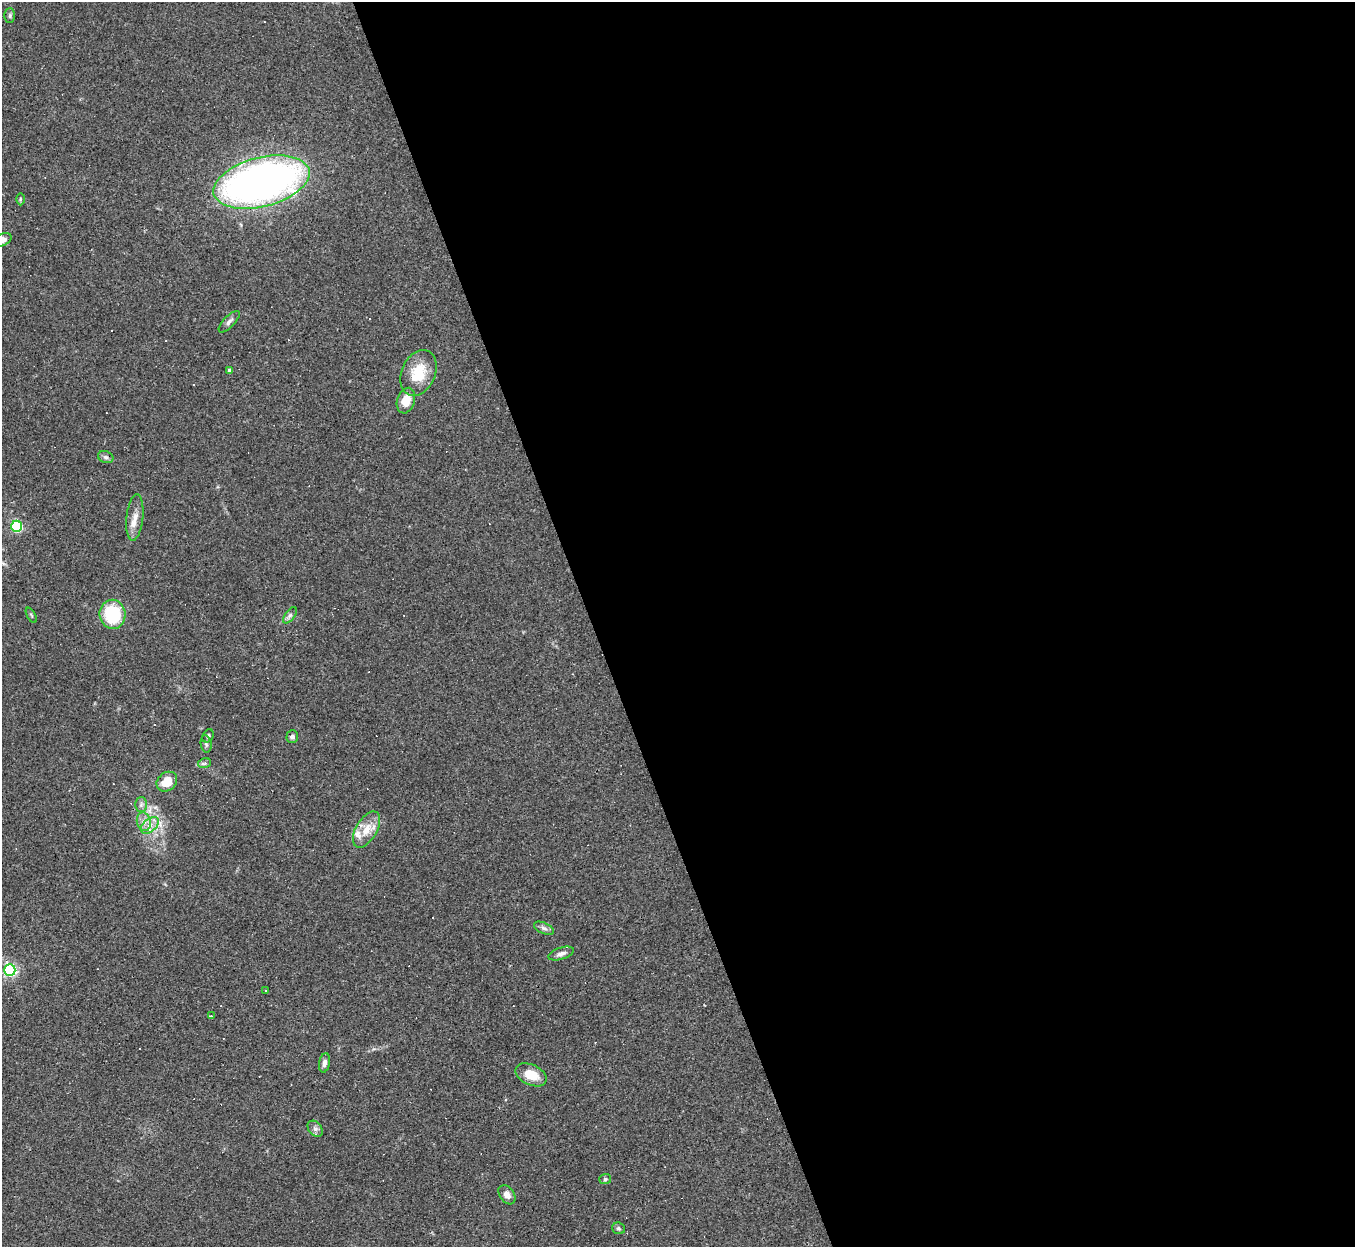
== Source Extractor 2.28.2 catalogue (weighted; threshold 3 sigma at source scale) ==
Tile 8 of 4 x 4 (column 4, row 2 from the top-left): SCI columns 4060-5412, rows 2762-4006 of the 5412 x 5396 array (HDU 1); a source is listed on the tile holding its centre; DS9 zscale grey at full resolution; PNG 1357 x 1249 px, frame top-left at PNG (2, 2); each listed source drawn as its Kron ellipse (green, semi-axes under 4 px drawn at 4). Shown black and unused: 56% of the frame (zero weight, under 2 of 3 exposures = <1% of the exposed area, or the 3 px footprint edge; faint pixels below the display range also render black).
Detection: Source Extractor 2.28.2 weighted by HDU 2 'WHT'; one run over the whole footprint, this tile lists its part. Background 0.0861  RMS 0.0075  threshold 0.0339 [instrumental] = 3 sigma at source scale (4.5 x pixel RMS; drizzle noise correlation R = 1.50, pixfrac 1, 0.05/0.05 arcsec/px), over >= 5 px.
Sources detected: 43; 8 cosmic-ray / hot-pixel residue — neither listed nor drawn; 1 inside a brighter listed object's ellipse — not listed separately; the other 34 listed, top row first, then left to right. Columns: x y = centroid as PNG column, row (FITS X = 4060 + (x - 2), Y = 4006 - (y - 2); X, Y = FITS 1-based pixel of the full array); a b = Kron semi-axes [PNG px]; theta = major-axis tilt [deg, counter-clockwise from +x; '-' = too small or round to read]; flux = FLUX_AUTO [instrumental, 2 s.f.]
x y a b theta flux
10 16 7 5 90 1.5
261 182 49 24 14 410
20 199 6 4 90 0.98
2 240 10 6 22 5.1
229 322 14 5 46 2.8
230 370 4 4 - 1.6
418 373 24 16 66 22
406 401 13 9 73 11
106 457 8 6 -20 1.8
135 517 23 8 84 8
17 526 5 5 - 76
112 614 14 13 - 46
31 615 8 3 -60 0.98
290 615 9 5 54 2.2
208 736 7 5 57 1.7
292 736 6 6 - 2.1
206 744 8 5 -81 1.7
205 763 6 5 - 1.6
167 782 11 9 39 12
141 805 7 6 - 2.1
144 822 9 7 -76 4.4
150 825 10 6 42 5.1
367 829 20 10 60 12
544 928 10 5 -24 2.5
561 954 13 6 18 3.3
10 970 6 5 - 150
265 990 3 2 - 0.75
211 1016 3 3 - 0.86
324 1063 10 5 79 3.1
531 1075 16 10 -25 13
315 1129 9 6 -48 2.5
605 1179 6 5 - 1.2
507 1195 10 7 -55 4.9
619 1228 6 5 - 1.4
Isophote crosses this tile's border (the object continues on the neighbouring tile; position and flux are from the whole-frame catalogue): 2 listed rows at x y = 2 240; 10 970